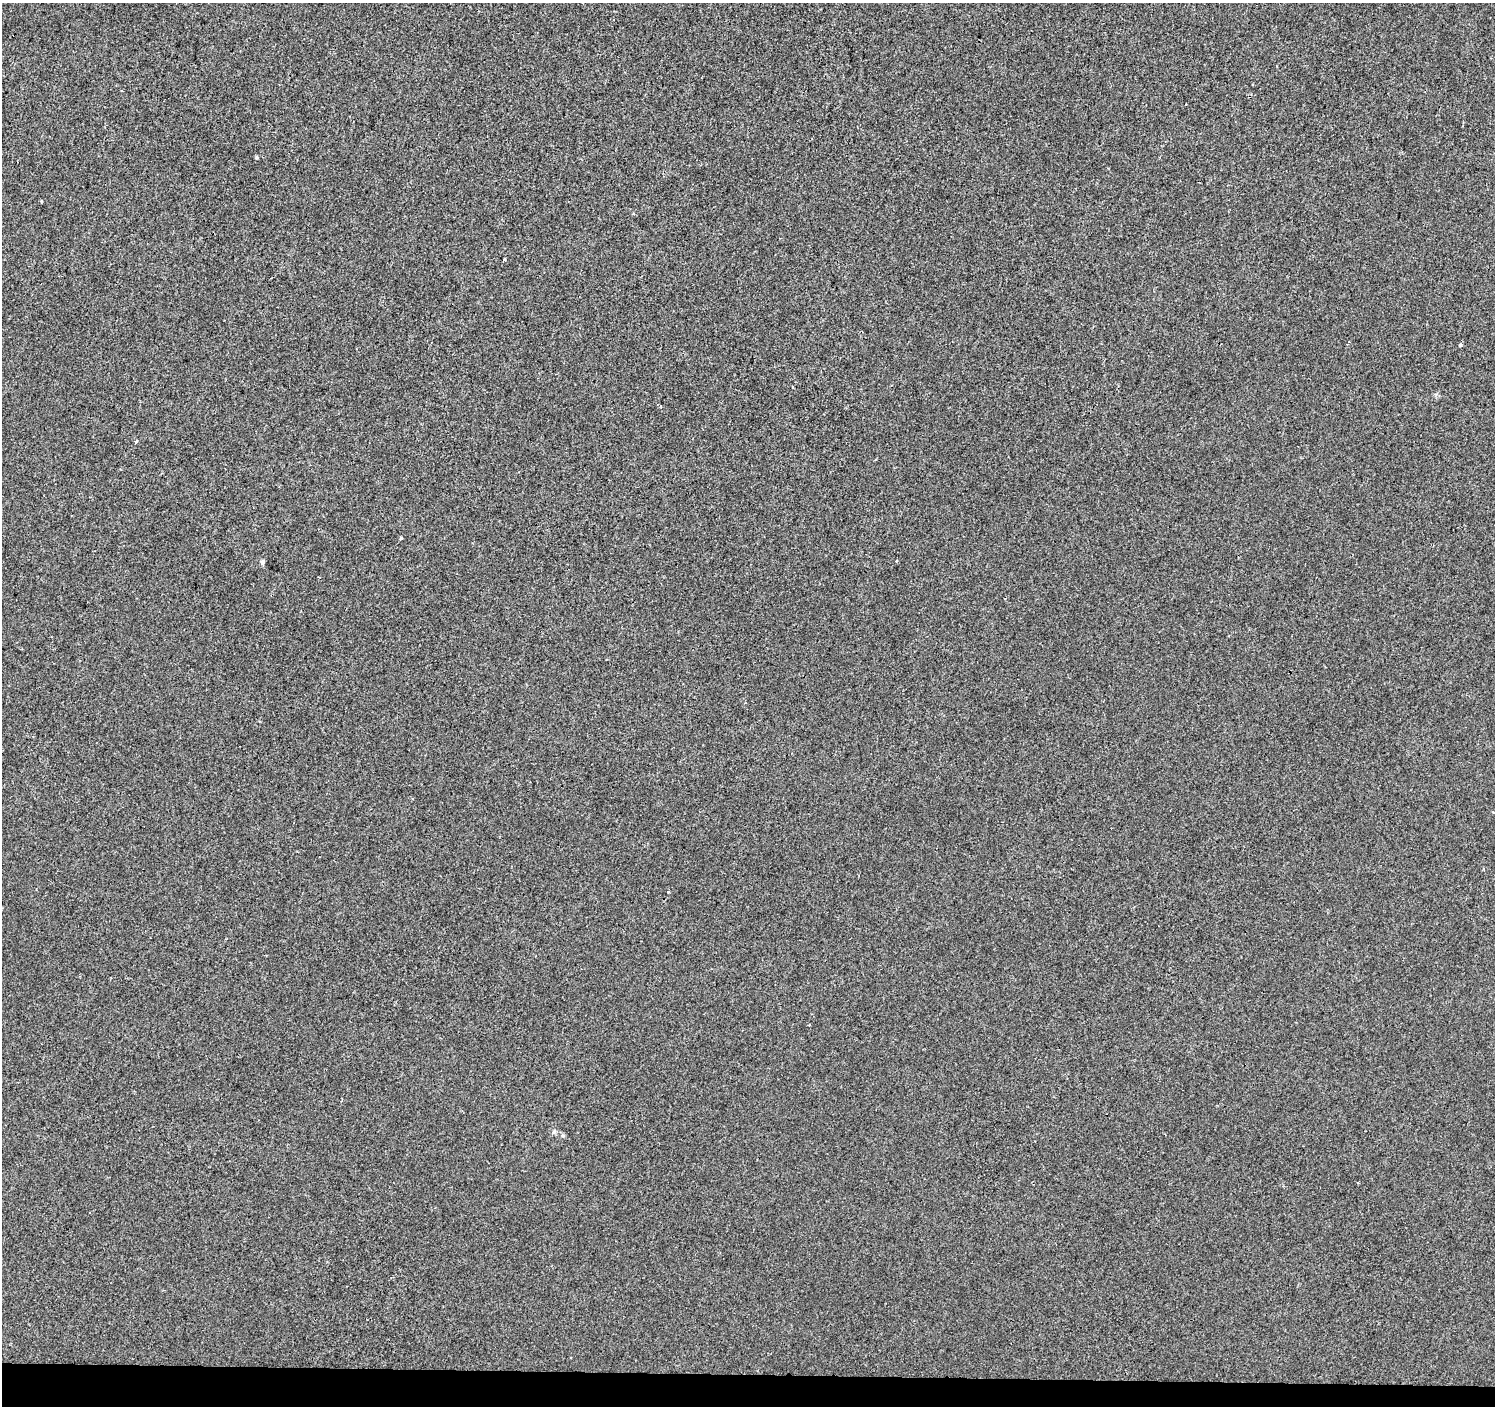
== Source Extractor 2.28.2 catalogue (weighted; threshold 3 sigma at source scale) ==
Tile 8 of 3 x 3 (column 2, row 3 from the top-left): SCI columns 1499-2991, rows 283-1686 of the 4483 x 4722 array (HDU 1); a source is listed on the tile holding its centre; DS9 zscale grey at full resolution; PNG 1497 x 1408 px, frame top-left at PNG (2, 3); no overlay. Shown black and unused: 2% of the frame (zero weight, under 2 of 3 exposures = <1% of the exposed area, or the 3 px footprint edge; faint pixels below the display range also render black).
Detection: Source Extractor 2.28.2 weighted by HDU 2 'WHT'; one run over the whole footprint, this tile lists its part. Background 0.00108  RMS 0.0048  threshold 0.0214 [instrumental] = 3 sigma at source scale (4.5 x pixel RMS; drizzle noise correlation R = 1.50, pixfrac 1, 0.0396/0.0396 arcsec/px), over >= 5 px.
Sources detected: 10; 2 cosmic-ray / hot-pixel residue — not listed; the other 8 listed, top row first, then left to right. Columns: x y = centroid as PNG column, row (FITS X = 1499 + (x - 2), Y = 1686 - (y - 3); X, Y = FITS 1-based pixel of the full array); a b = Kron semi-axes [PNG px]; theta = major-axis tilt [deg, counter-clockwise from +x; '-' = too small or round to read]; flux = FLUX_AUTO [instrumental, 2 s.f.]
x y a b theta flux
256 157 4 3 - 0.78
41 202 4 2 - 0.43
504 260 3 3 - 1.3
1460 345 3 3 - 1.5
136 441 3 3 - 4.4
401 538 3 3 - 1.4
262 562 5 4 - 1.6
554 1132 7 5 69 0.9